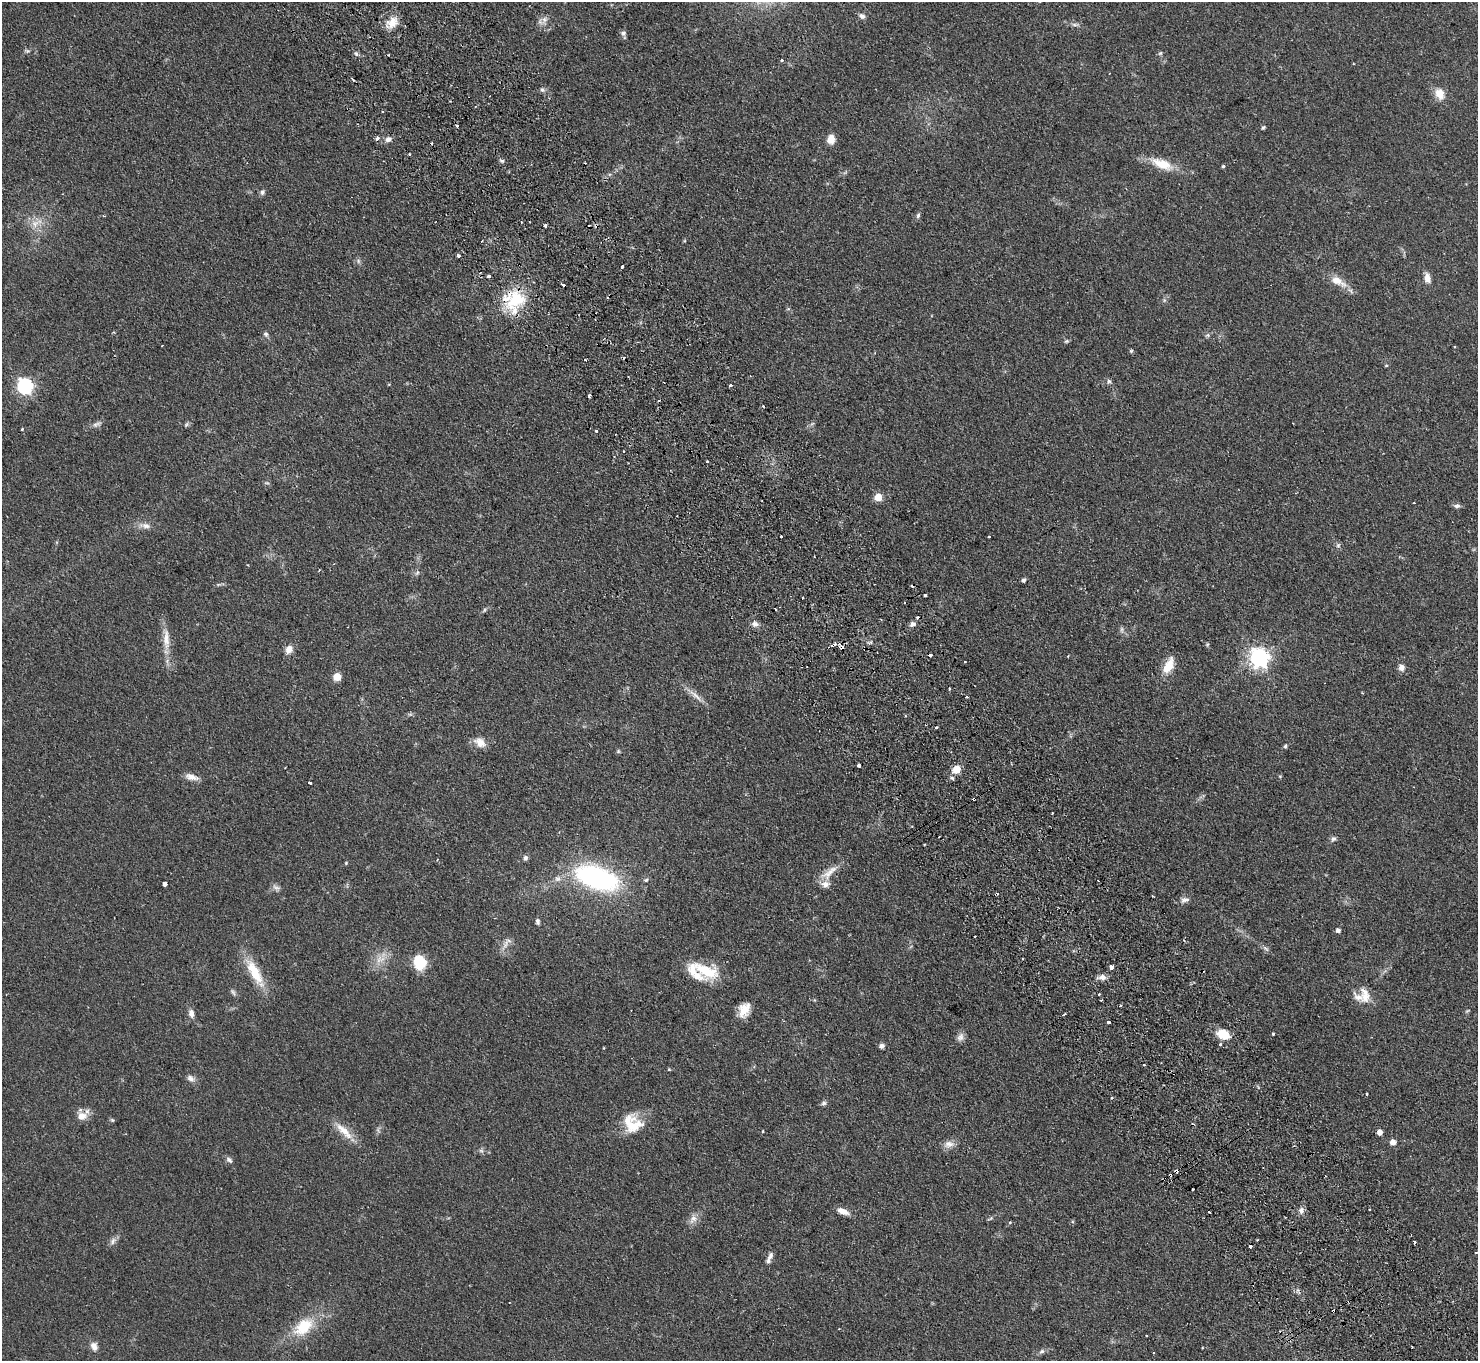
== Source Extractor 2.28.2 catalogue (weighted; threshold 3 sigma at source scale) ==
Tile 6 of 4 x 4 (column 2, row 2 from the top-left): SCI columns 1526-3001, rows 3056-4414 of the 6002 x 5970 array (HDU 1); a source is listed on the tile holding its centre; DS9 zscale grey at full resolution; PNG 1480 x 1363 px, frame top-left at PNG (2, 2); no overlay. Shown black and unused: <1% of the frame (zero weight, under 2 of 3 exposures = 3% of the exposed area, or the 3 px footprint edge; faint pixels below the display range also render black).
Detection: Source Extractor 2.28.2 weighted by HDU 2 'WHT'; one run over the whole footprint, this tile lists its part. Background 0.0872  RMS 0.0064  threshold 0.0289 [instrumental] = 3 sigma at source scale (4.5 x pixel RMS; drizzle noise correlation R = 1.50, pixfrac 1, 0.05/0.05 arcsec/px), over >= 5 px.
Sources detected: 181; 2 too faint to see at this stretch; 25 cosmic-ray / hot-pixel residue — not listed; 5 inside a brighter listed object's ellipse — not listed separately; the other 149 listed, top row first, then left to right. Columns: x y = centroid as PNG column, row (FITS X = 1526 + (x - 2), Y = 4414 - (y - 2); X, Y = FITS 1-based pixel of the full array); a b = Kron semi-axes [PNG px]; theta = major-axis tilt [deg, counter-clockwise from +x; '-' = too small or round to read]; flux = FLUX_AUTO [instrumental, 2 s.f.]
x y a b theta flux
862 16 9 6 -40 2.1
544 19 8 7 - 2.8
392 23 14 13 - 7.9
1074 25 9 4 -1 1.6
623 33 7 6 - 1.6
27 51 7 5 -7 1.1
1160 53 6 5 - 0.98
356 54 6 4 -45 1.1
781 60 3 3 - 1.7
353 80 4 2 - 1.3
542 90 7 4 0 1.3
1440 94 14 11 -68 6.9
1263 127 6 4 48 0.86
388 139 8 7 - 2.5
831 139 11 9 80 4.7
409 154 2 2 - 0.72
502 161 6 4 -18 1.1
1162 164 32 12 -21 14
1223 166 4 4 - 0.92
262 192 7 6 - 1.6
918 216 7 5 64 1.3
35 223 13 9 44 5.9
545 225 3 3 - 1.2
459 256 3 3 - 2.6
358 261 6 4 73 1
622 267 4 3 - 2
488 276 3 3 - 1.3
1427 278 12 7 -78 4.3
1337 281 22 9 -27 8.6
515 300 31 23 47 28
266 334 7 5 -33 1.4
1067 341 5 5 - 0.93
162 346 3 2 - 0.71
1131 351 5 5 - 0.81
1386 365 4 4 - 0.71
1109 381 6 5 - 1.3
730 385 3 3 - 2
25 386 7 6 - 160
589 395 3 3 - 2.2
659 400 3 2 - 1.1
96 424 11 5 26 2.2
186 425 7 4 59 1
22 429 4 2 - 0.63
596 431 3 3 - 2.8
623 451 2 2 - 0.76
707 461 3 2 - 1.1
878 497 5 5 - 14
1414 503 2 2 - 0.58
1457 506 8 6 -7 1.7
146 526 11 8 -13 3.4
781 536 3 3 - 1.3
989 536 3 3 - 1.2
1338 545 7 5 45 1.2
319 570 4 3 - 0.49
417 572 7 5 59 1.3
1024 580 5 4 - 1.3
925 595 3 3 - 1.4
803 598 3 3 - 1.5
484 610 6 4 71 0.84
755 624 8 7 - 2.6
913 624 7 6 - 2.4
166 639 32 9 -87 8.9
1207 644 6 4 -73 0.76
833 645 5 3 - 4.1
289 649 11 9 68 4.1
1259 658 7 7 - 300
1168 666 19 9 62 11
1401 667 9 8 - 2.7
337 677 5 5 - 15
949 689 3 2 - 0.92
695 695 25 5 -42 4.8
967 697 3 2 - 0.74
936 727 4 2 - 0.67
480 742 15 10 -31 6
1285 746 5 4 - 0.96
618 751 6 4 -72 0.78
859 765 3 3 - 29
956 769 5 5 - 17
192 777 18 7 -12 4.2
952 778 6 4 -44 1.1
309 782 3 3 - 1.3
974 799 3 3 - 2.2
1333 839 8 6 49 1.6
525 858 7 6 - 1.5
346 863 4 4 - 0.58
829 872 29 10 40 7.9
597 878 36 18 -19 130
646 880 6 5 - 1.1
164 884 4 3 - 12
1153 896 3 2 - 0.53
1185 900 12 7 12 2.7
537 921 7 5 -83 1.7
1338 930 5 5 - 2
975 936 3 3 - 1.2
506 944 14 5 66 3.3
1266 948 11 4 -40 1.6
419 962 15 12 -73 18
1111 968 4 4 - 2.4
706 971 38 15 -21 23
255 972 36 13 -61 18
1103 977 9 8 - 3.2
233 992 10 4 -58 1.4
1359 997 25 12 -29 8.2
1120 1006 3 2 - 1.1
744 1010 16 11 66 8.3
1467 1011 6 3 19 0.72
191 1013 11 7 -81 3.2
1064 1014 4 2 - 0.85
1109 1022 3 3 - 4.4
1223 1034 15 10 -20 11
1273 1034 4 3 - 0.61
960 1037 13 8 63 3
1220 1044 3 3 - 2.8
882 1046 6 6 - 1.9
1144 1064 3 2 - 0.77
669 1069 4 4 - 0.65
190 1078 10 8 -28 2.7
1367 1094 3 2 - 0.7
1111 1098 3 2 - 0.63
824 1103 8 6 16 1.4
82 1116 11 10 - 6.4
112 1120 6 4 -44 0.81
632 1123 26 22 -38 18
344 1131 32 9 -44 9.7
763 1131 4 2 - 0.52
1380 1132 4 4 - 4
1393 1142 5 5 - 5.1
949 1144 14 9 12 4.2
481 1151 7 4 -1 1.2
229 1160 10 6 -42 1.8
1176 1171 4 3 - 3.7
1170 1175 3 3 - 2.3
1192 1190 3 3 - 4.1
1301 1210 9 6 85 2.5
843 1211 14 7 -21 5
693 1219 12 8 50 3.9
990 1219 6 4 20 0.82
113 1241 12 6 65 2.6
1414 1242 3 2 - 1
1476 1252 3 2 - 0.44
770 1256 11 6 62 2.4
509 1302 3 2 - 0.4
1333 1311 4 3 - 2.8
303 1327 30 18 40 21
1146 1335 2 2 - 0.53
94 1346 11 8 -67 3.7
1412 1346 3 2 - 0.79
1042 1351 7 6 - 1.5
1153 1352 3 3 - 1.5
Overlapping masked pixels (flux is a lower limit): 6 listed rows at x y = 515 300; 833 645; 974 799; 1176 1171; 1170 1175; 1333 1311